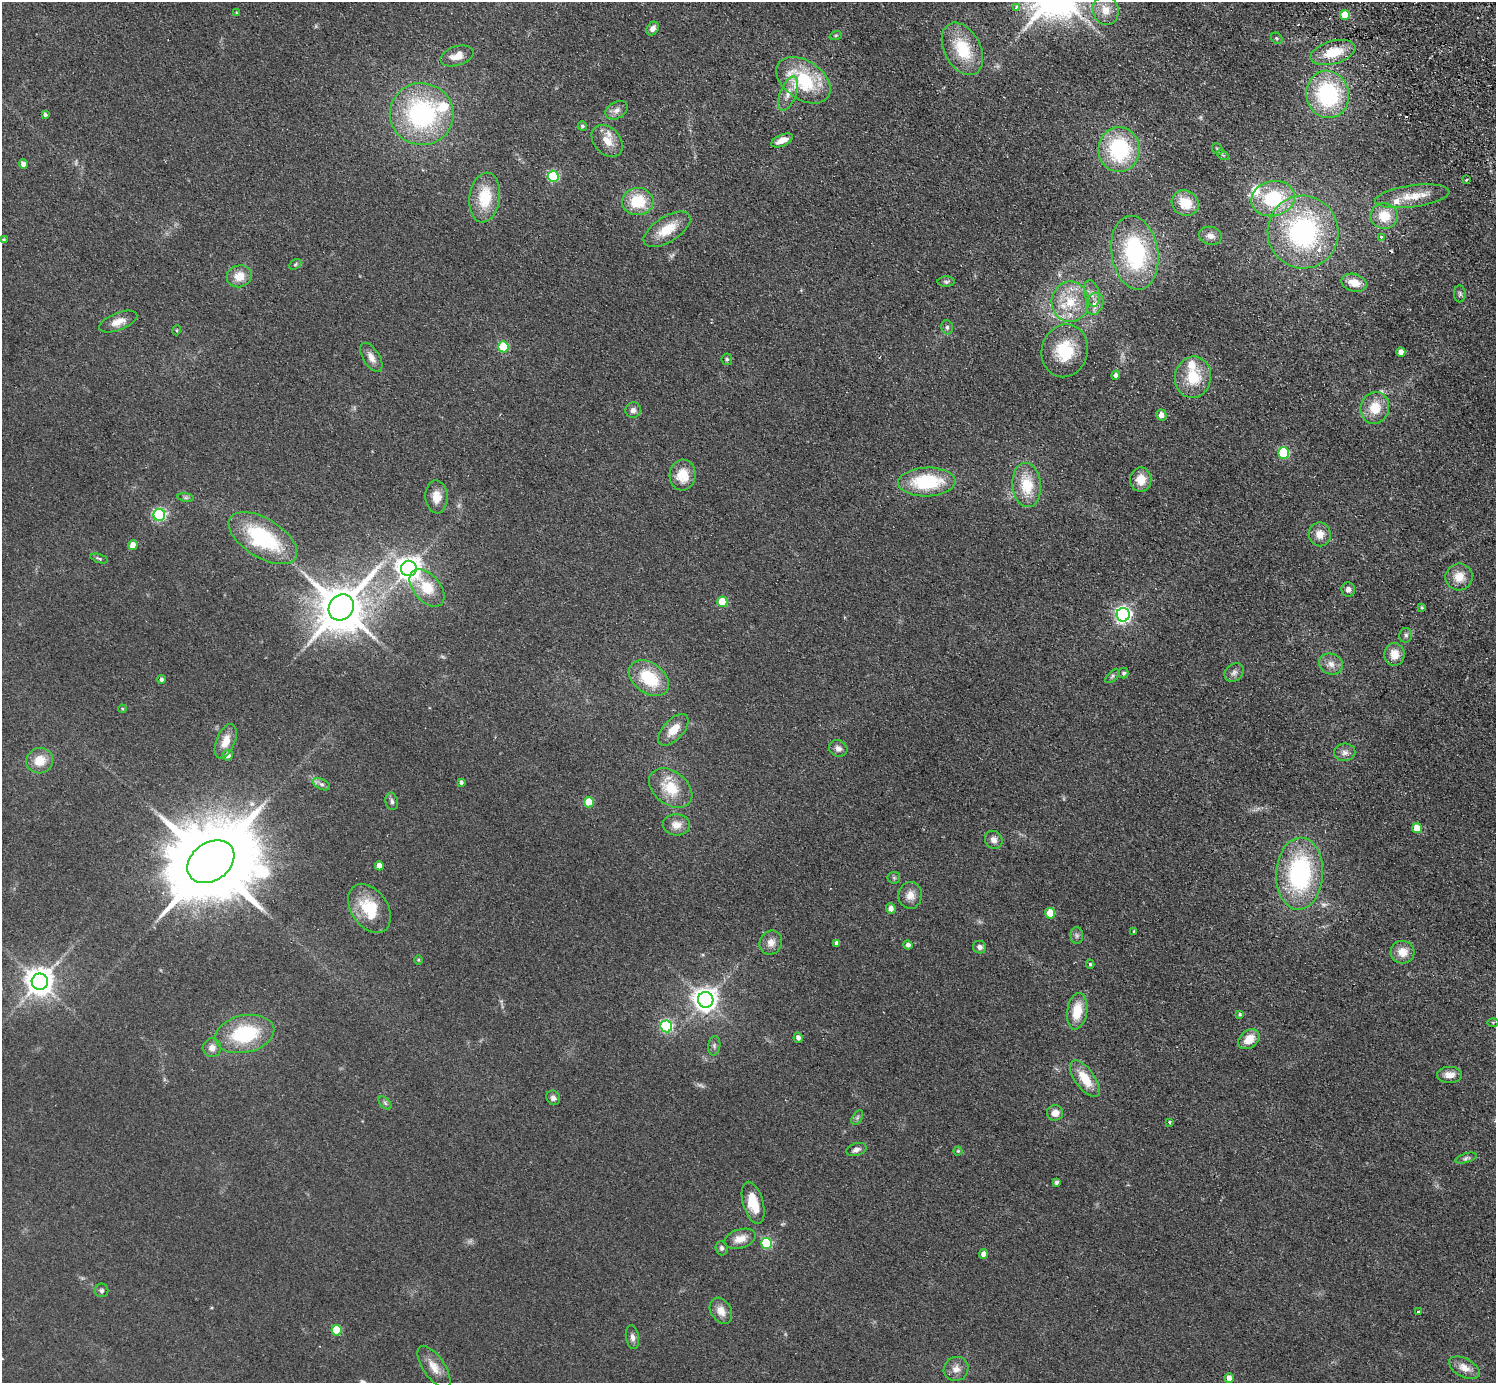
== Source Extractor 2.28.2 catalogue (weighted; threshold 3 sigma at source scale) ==
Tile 10 of 4 x 4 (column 2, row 3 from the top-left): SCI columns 1535-3028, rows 1724-3104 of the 6059 x 6067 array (HDU 1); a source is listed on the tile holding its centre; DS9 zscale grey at full resolution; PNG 1498 x 1385 px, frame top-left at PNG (2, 2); each listed source drawn as its Kron ellipse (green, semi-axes under 4 px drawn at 4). Shown black and unused: <1% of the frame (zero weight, under 2 of 3 exposures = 3% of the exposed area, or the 3 px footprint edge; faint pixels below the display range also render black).
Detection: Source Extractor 2.28.2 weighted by HDU 2 'WHT'; one run over the whole footprint, this tile lists its part. Background 0.0635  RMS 0.009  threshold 0.0404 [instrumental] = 3 sigma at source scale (4.5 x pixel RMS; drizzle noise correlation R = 1.50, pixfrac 1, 0.05/0.05 arcsec/px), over >= 5 px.
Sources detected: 164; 2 too faint to see at this stretch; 2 cosmic-ray / hot-pixel residue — neither listed nor drawn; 6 inside a brighter listed object's ellipse — not listed separately; the other 154 listed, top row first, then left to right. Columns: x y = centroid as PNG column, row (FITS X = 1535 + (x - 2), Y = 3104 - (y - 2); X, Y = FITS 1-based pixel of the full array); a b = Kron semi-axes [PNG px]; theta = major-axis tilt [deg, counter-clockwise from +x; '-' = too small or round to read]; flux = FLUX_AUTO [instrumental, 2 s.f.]
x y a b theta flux
1016 7 4 3 - 3.7
1106 10 15 13 -74 12
236 13 4 2 - 0.74
1345 15 5 5 - 23
653 29 7 5 52 4.2
836 35 6 4 19 1.3
1277 38 6 5 - 1.4
962 49 28 18 -62 39
1333 52 23 11 15 24
457 56 17 9 17 10
803 80 30 19 -34 61
788 94 18 8 69 8.6
1328 94 24 21 -78 87
617 110 12 8 29 4.9
422 114 32 31 - 130
45 115 4 3 - 2
582 126 4 4 - 1.7
782 140 12 5 23 8.7
607 141 18 13 -48 12
1119 149 22 20 -89 75
1217 149 6 4 -49 1.3
1223 155 6 4 -33 1.2
23 164 5 4 - 5.9
553 176 5 5 - 91
1466 180 3 3 - 2
1412 196 37 11 8 19
485 198 25 15 82 32
1273 199 22 17 13 55
638 202 15 13 -2 32
1185 203 14 12 -29 21
1384 216 14 13 - 19
667 229 26 12 32 21
1303 232 36 35 - 150
1210 236 11 9 -15 5.7
1381 237 3 3 - 4.1
3 239 4 4 - 0.99
1135 253 37 23 -81 96
295 264 6 4 33 1.5
239 276 12 11 - 12
946 282 8 5 1 2
1354 283 13 8 -15 13
1092 293 13 7 -76 5.6
1460 294 8 6 89 2.1
1070 302 20 19 - 29
1095 304 11 8 70 5.9
118 322 20 8 21 9.2
947 327 7 5 -75 2
177 330 5 3 - 0.77
503 347 5 5 - 48
1065 351 27 23 74 37
1401 352 5 4 - 6.4
371 357 16 8 -58 6.8
727 359 6 5 - 1.7
1116 375 4 4 - 3.2
1193 377 21 18 79 29
1375 408 16 14 74 19
633 410 8 7 - 3.7
1161 415 5 5 - 6.4
1284 453 6 5 - 71
683 475 15 13 86 19
1141 480 12 10 -89 14
927 482 29 14 2 57
1027 485 22 14 -85 28
186 497 8 4 -8 1.7
436 497 16 11 -87 11
159 515 6 6 - 140
1320 534 12 11 - 9.2
263 538 38 19 -32 79
133 545 5 4 - 11
99 558 9 4 -18 1.8
409 568 8 7 - 790
1459 577 13 13 - 12
427 588 22 13 -49 24
1348 589 7 7 - 3.7
722 602 5 5 - 30
341 607 13 12 - 4100
1422 607 4 3 - 1.1
1123 615 7 6 - 300
1406 635 7 6 - 2.1
1394 654 11 10 - 11
1331 664 12 10 -22 6.5
1234 672 10 8 42 3.8
1124 673 5 5 - 1.6
1112 676 8 4 46 1.7
649 678 22 15 -36 40
161 679 4 4 - 2.2
122 709 4 3 - 0.79
673 730 19 10 47 14
226 741 18 9 68 12
838 748 9 8 - 4
1345 752 10 9 - 4.6
228 755 5 5 - 5.2
40 761 13 12 - 15
461 782 4 4 - 2.3
321 784 9 5 -26 2.6
671 788 24 16 -37 27
392 801 9 6 -78 2.7
589 802 5 5 - 22
676 825 13 10 -2 8.5
1417 828 5 5 - 13
994 840 9 8 - 5.3
211 862 25 19 36 16000
379 866 4 4 - 7.3
1300 874 36 23 86 120
894 878 6 6 - 1.7
910 895 13 11 88 8
369 908 27 18 -56 35
891 908 5 4 - 5.3
1050 913 5 5 - 21
1134 931 4 3 - 0.98
1077 936 8 6 -89 2.4
771 943 12 11 - 6.9
837 943 4 4 - 3.4
908 945 5 4 - 2.9
980 947 6 6 - 3
1403 952 12 11 - 11
418 960 4 3 - 0.78
1090 964 4 3 - 1.3
40 982 8 8 - 1200
706 1000 8 7 - 810
1077 1011 18 10 81 21
1240 1014 4 4 - 1.3
1493 1022 5 3 - 0.93
666 1026 6 6 - 110
245 1034 30 18 12 60
798 1038 5 4 - 3.7
1249 1039 12 8 39 13
714 1046 10 6 82 2.6
212 1048 9 9 - 6.1
1450 1075 12 8 0 6.9
1085 1079 21 9 -54 21
553 1098 7 6 - 3
385 1103 8 4 -46 1.9
1055 1113 8 7 - 7.2
857 1118 8 5 59 1.9
1170 1122 3 3 - 1.8
856 1150 10 6 17 3.6
958 1151 4 4 - 1
1466 1158 11 4 17 2
1056 1182 4 3 - 2
753 1203 21 10 -74 21
740 1239 16 9 17 9.3
767 1243 5 5 - 70
722 1248 7 6 - 2.2
984 1254 5 4 - 5.2
102 1290 7 6 - 2.1
721 1311 14 10 -58 8.7
1418 1312 3 3 - 9.7
337 1330 5 5 - 43
632 1337 12 6 -79 3.8
434 1367 24 10 -55 11
1464 1368 16 9 -28 8.8
956 1369 13 11 38 6.7
1229 1378 5 4 - 6.7